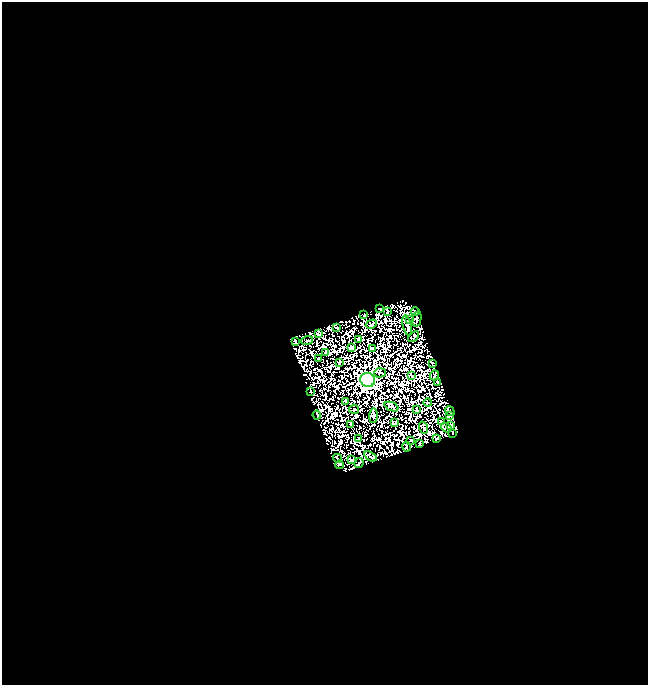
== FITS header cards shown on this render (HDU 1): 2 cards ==
NAXIS1  =                  646
NAXIS2  =                  683

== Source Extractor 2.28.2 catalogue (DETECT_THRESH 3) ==
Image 646 x 683 px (HDU 1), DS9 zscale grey, 1 PNG px = 1 image px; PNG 650 x 687 px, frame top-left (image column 1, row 683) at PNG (2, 2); each listed source drawn as its Kron ellipse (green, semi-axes under 4 px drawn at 4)
Background 0.0139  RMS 0.046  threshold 0.139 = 3 sigma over >= 5 px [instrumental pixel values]
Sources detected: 52; all 52 listed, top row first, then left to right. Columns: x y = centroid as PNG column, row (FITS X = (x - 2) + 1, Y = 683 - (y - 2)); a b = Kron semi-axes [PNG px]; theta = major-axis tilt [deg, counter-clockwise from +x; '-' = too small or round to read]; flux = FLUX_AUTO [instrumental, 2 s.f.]
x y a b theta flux
379 308 3 2 - 3.1
415 311 4 3 - 3.1
388 312 3 2 - 2.3
364 315 3 2 - 2.8
409 319 3 2 - 2.2
417 319 8 2 77 4.5
371 324 6 2 29 2.5
407 325 10 2 -76 3.2
336 328 3 2 - 2.1
318 333 3 2 - 3.2
414 336 6 3 41 2.9
358 339 3 2 - 3.2
307 340 6 2 13 1.8
295 342 4 2 - 1.8
352 347 3 2 - 3
372 348 3 2 - 2.1
325 352 4 2 - 2.9
319 358 3 2 - 2.4
339 362 3 2 - 2.7
433 363 3 2 - 2.1
380 373 6 4 2 4.9
411 375 4 2 - 2.1
434 376 5 3 - 3
368 380 7 7 - 1300
437 382 3 2 - 2
310 391 2 2 - 2.3
345 401 3 2 - 2.1
428 403 4 2 - 2
391 407 7 4 -22 3.8
354 409 5 4 - 3.1
416 409 3 2 - 2.4
450 411 5 2 - 4.3
317 415 4 2 - 2.1
373 415 7 4 88 3.4
449 415 4 3 - 2.8
442 421 4 2 - 1.8
394 423 3 2 - 2.5
350 425 4 2 - 2.5
451 426 3 2 - 3
424 428 6 2 -71 2.6
446 428 5 4 - 3.3
452 433 3 2 - 2.2
359 439 3 2 - 2.3
437 439 3 2 - 3
411 440 3 2 - 1.7
420 444 3 2 - 1.8
407 447 5 2 - 2.9
370 456 7 2 -35 4.5
337 458 4 2 - 2.6
352 460 3 2 - 2.7
359 463 5 2 - 2.4
339 465 4 2 - 2.2